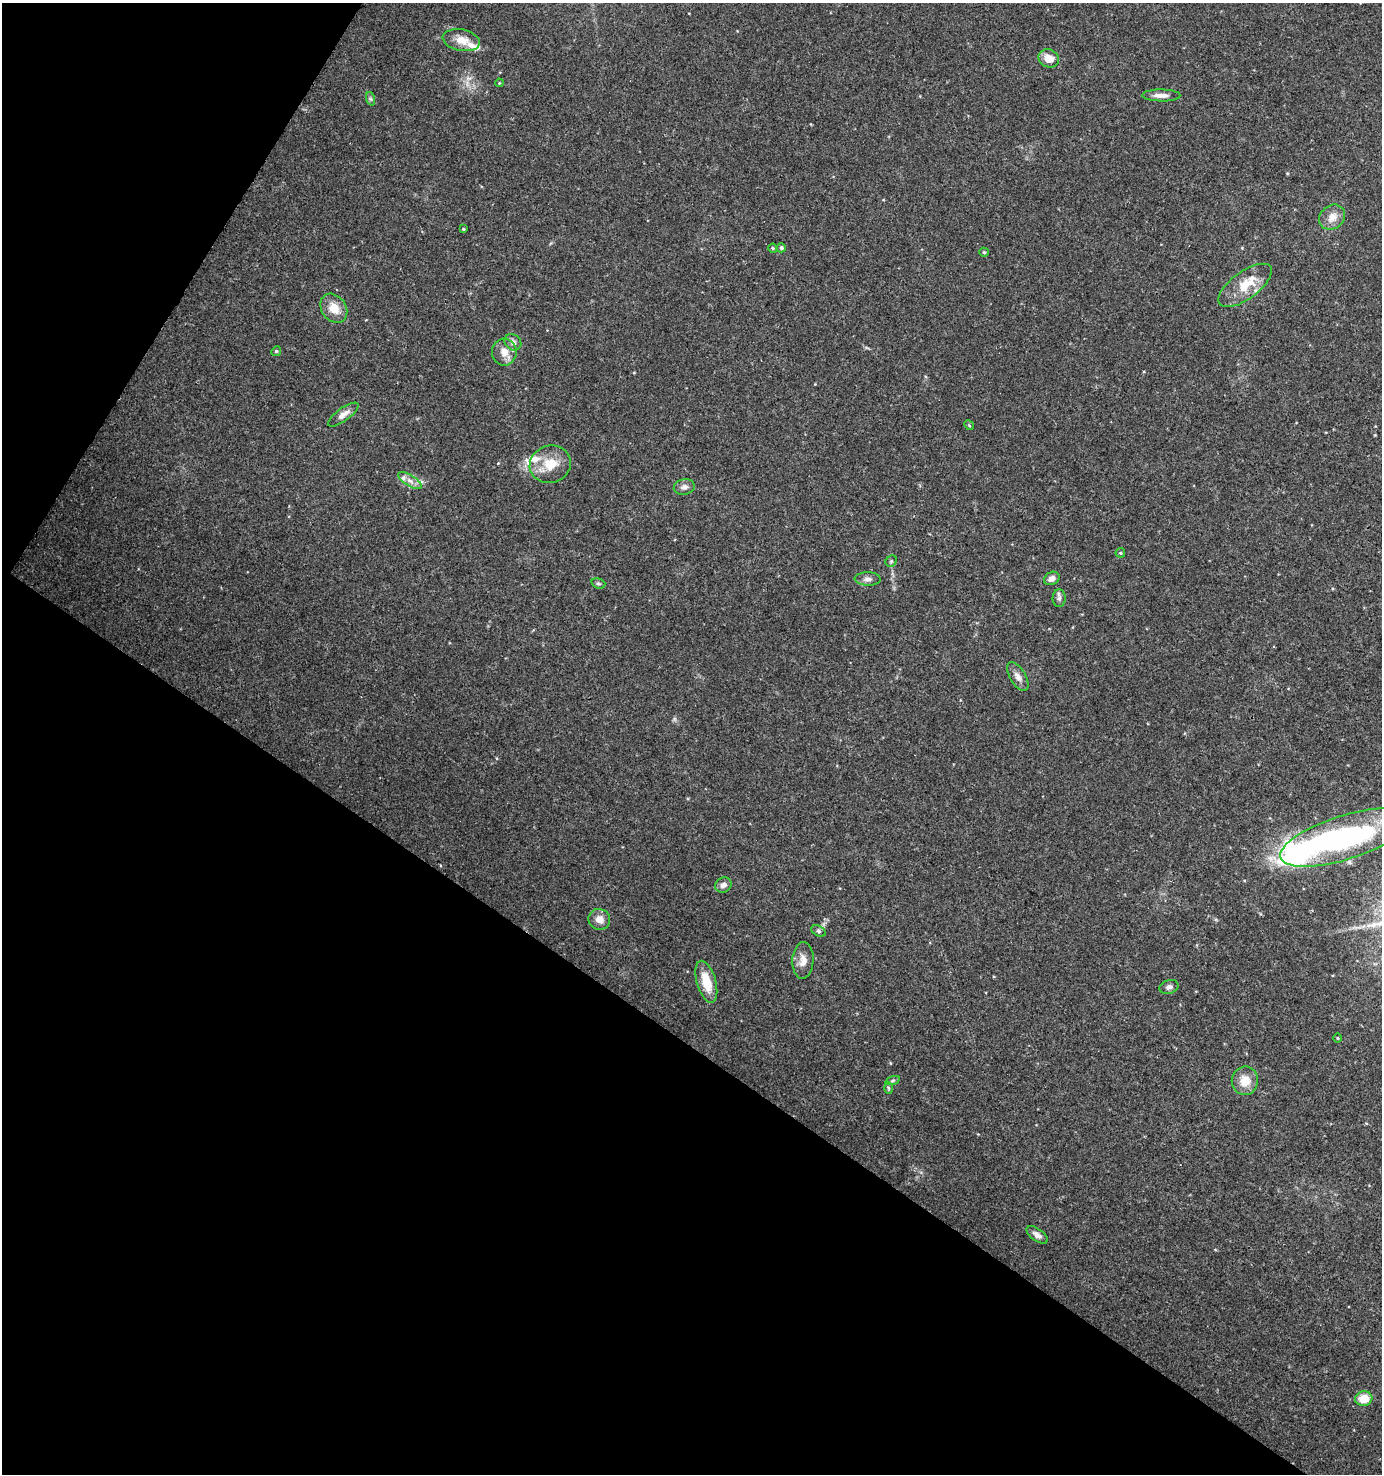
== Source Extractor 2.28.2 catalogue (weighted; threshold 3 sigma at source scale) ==
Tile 9 of 4 x 4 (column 1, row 3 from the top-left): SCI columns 192-1571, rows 1484-2955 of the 5968 x 5903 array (HDU 1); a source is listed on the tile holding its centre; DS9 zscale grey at full resolution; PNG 1384 x 1476 px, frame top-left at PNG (2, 3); each listed source drawn as its Kron ellipse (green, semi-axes under 4 px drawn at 4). Shown black and unused: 34% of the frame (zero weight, under 3 of 4 exposures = <1% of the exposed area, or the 3 px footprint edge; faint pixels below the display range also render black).
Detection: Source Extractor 2.28.2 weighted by HDU 2 'WHT'; one run over the whole footprint, this tile lists its part. Background 0.0464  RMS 0.0043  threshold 0.0191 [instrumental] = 3 sigma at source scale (4.5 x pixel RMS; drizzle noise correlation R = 1.50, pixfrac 1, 0.0396/0.0396 arcsec/px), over >= 5 px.
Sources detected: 44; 1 inside a brighter object's white glare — neither listed nor drawn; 3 inside a brighter listed object's ellipse — not listed separately; the other 40 listed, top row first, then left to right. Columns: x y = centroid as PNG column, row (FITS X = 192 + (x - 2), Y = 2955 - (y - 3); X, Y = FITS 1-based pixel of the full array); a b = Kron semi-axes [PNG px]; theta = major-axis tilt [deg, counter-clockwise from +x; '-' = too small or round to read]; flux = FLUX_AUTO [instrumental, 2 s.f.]
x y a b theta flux
461 40 19 10 -11 5.6
1049 58 10 9 - 5.1
499 83 4 3 - 0.36
1161 95 19 6 -1 2.8
371 99 7 4 -71 0.72
1332 217 14 11 40 4.5
463 229 4 4 - 0.45
773 248 4 4 - 0.49
781 248 4 4 - 0.78
984 252 4 4 - 0.58
1245 285 31 13 36 11
334 308 15 12 -53 6.3
513 342 9 7 -39 2
276 351 5 4 - 0.54
504 352 13 12 - 4.6
343 415 18 6 36 2.8
969 425 5 4 - 0.44
550 464 21 18 19 10
410 481 13 5 -32 2.6
684 487 10 7 14 2
1120 553 5 4 - 0.52
891 561 6 5 - 0.79
1052 578 8 6 27 2.1
868 579 13 6 -2 1.9
598 583 7 5 -17 0.81
1059 598 9 6 87 1.4
1018 676 16 8 -60 2.8
1345 837 68 22 18 88
723 885 8 7 - 2.1
599 919 11 10 - 3.9
819 931 7 5 -28 0.85
803 960 18 10 87 4
706 982 22 9 -74 9.6
1169 987 10 6 17 1.4
1337 1038 4 3 - 0.35
893 1081 7 3 19 0.59
1245 1081 14 13 - 6.5
888 1088 6 4 -88 0.49
1037 1235 12 6 -36 2
1364 1399 8 7 - 7.6